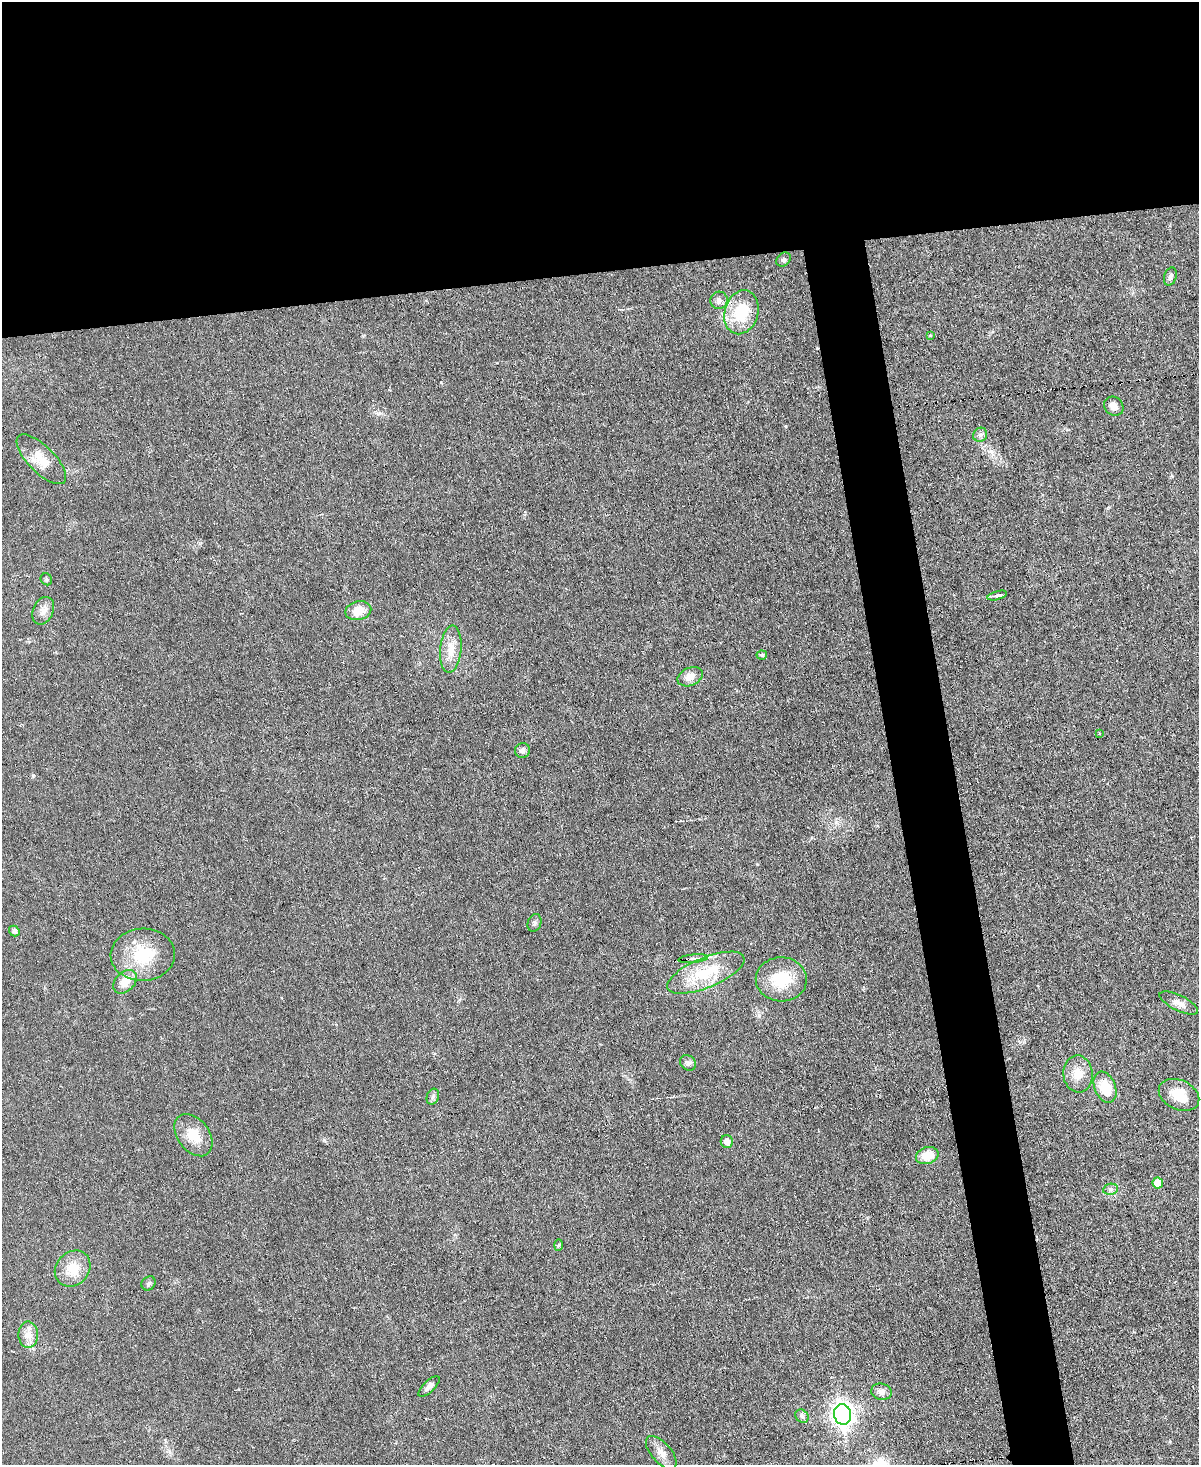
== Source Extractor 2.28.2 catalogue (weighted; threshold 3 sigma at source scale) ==
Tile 2 of 4 x 3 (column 2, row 1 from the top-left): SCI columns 1199-2395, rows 3173-4635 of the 4790 x 4768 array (HDU 1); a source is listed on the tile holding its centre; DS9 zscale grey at full resolution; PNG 1201 x 1467 px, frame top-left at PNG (2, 2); each listed source drawn as its Kron ellipse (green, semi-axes under 4 px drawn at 4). Shown black and unused: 23% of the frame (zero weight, under 3 of 6 exposures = <1% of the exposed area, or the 3 px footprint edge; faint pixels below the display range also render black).
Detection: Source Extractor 2.28.2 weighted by HDU 2 'WHT'; one run over the whole footprint, this tile lists its part. Background 0.0345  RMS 0.0041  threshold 0.0169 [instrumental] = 3 sigma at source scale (4.09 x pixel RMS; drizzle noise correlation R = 1.36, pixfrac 0.8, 0.05/0.05 arcsec/px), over >= 5 px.
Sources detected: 46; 1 cosmic-ray / hot-pixel residue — neither listed nor drawn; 1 inside a brighter listed object's ellipse — not listed separately; the other 44 listed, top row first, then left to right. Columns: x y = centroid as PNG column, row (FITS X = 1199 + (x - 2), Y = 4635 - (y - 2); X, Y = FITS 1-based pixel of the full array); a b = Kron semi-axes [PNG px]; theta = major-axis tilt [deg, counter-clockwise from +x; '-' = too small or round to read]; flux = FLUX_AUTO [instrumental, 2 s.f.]
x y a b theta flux
784 260 8 6 43 0.9
1170 276 9 6 72 1.1
719 300 8 8 - 1.7
741 312 22 16 73 15
930 335 4 2 - 0.29
1114 406 10 9 - 2.3
980 435 7 6 - 1.3
41 459 32 13 -45 7.1
46 579 6 5 - 0.69
997 596 10 4 15 0.92
43 611 14 10 66 2.9
358 611 13 9 13 5.6
451 649 23 10 85 6.1
762 655 5 4 - 0.54
690 677 13 9 24 3.7
1099 733 3 2 - 0.34
522 751 7 7 - 1.4
534 923 9 6 72 1
14 931 5 5 - 1.2
143 955 32 26 3 18
693 959 15 4 6 1.8
706 973 41 15 22 17
781 979 25 22 -2 15
125 982 13 9 44 5.3
1179 1003 21 7 -26 2.9
688 1063 8 7 - 1.2
1078 1074 18 14 -83 5.7
1105 1087 16 10 -67 9.2
1179 1095 21 14 -25 8.2
433 1097 8 6 70 1
193 1135 23 16 -53 7.9
727 1142 6 6 - 2.5
927 1156 11 8 17 7.1
1158 1183 5 5 - 6.2
1111 1189 7 5 11 1.2
558 1245 6 4 88 0.53
73 1269 19 16 46 8.2
149 1283 7 6 - 0.95
28 1335 13 9 -88 3.2
429 1386 13 5 44 1.7
881 1392 10 8 -14 1.9
842 1414 10 8 -80 230
802 1416 7 6 - 0.96
661 1453 20 10 -48 3.7
Isophote crosses this tile's border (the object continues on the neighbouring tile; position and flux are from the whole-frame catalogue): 1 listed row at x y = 1179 1003
Unlisted compact peaks at least as high as the median listed source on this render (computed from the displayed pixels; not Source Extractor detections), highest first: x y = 786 426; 836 822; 441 382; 324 1140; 759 1015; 379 413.